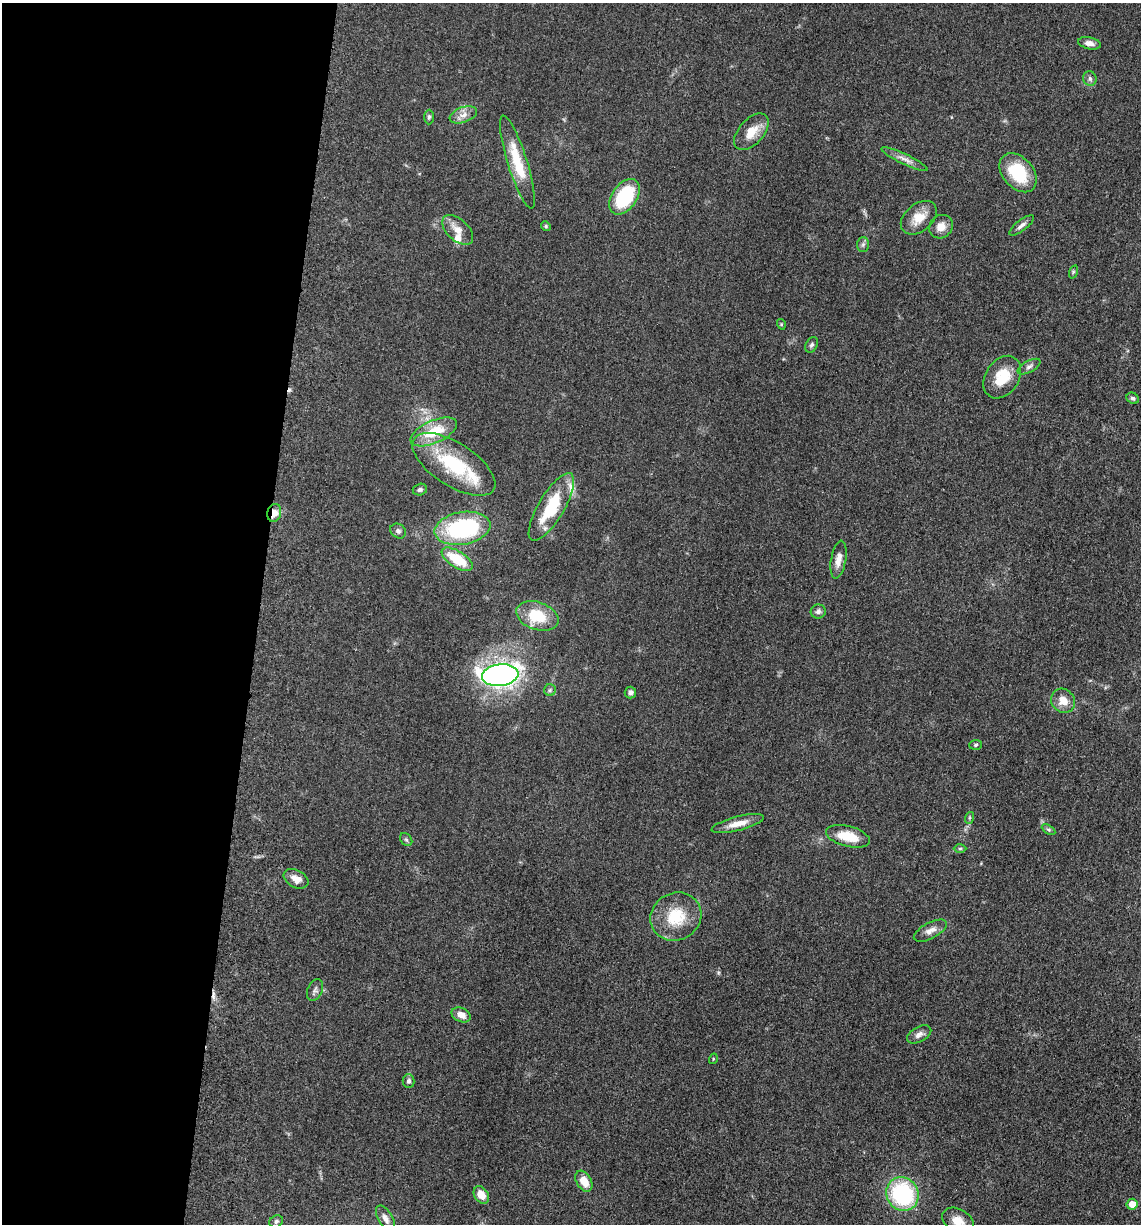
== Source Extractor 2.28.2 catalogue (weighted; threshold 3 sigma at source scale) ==
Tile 5 of 4 x 4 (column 1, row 2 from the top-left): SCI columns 247-1385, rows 2465-3686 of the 4980 x 4922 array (HDU 1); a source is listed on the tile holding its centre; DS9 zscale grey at full resolution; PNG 1143 x 1226 px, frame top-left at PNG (2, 3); each listed source drawn as its Kron ellipse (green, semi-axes under 4 px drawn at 4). Shown black and unused: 23% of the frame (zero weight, under 3 of 5 exposures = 4% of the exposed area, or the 3 px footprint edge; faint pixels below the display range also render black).
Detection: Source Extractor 2.28.2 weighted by HDU 2 'WHT'; one run over the whole footprint, this tile lists its part. Background 0.0564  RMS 0.0058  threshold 0.0261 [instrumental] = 3 sigma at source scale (4.5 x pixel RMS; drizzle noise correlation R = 1.50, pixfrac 1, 0.05/0.05 arcsec/px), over >= 5 px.
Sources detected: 63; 2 cosmic-ray / hot-pixel residue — neither listed nor drawn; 3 inside a brighter listed object's ellipse — not listed separately; the other 58 listed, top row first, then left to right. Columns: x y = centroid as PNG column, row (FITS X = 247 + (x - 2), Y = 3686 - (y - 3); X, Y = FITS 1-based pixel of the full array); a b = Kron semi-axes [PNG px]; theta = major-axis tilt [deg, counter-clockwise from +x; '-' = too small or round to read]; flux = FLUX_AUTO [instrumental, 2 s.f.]
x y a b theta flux
1089 43 11 6 -12 3.1
1090 79 7 6 - 1.7
463 115 14 7 19 4
429 117 7 5 88 1.1
751 132 22 12 49 9.6
905 159 25 5 -25 4
517 162 48 10 -72 21
1018 173 22 15 -49 27
624 197 20 12 56 36
919 218 20 13 40 10
1022 225 15 5 38 2.3
546 226 5 4 - 0.76
941 227 12 11 - 5.3
458 230 18 10 -42 6.5
863 244 7 6 - 1.5
1073 272 7 4 72 0.83
781 324 5 3 - 0.57
811 345 8 5 61 1.3
1029 367 12 5 29 2.1
1002 377 23 16 56 16
1133 398 6 5 - 1.2
434 432 25 11 24 18
454 464 47 21 -33 41
420 490 7 6 - 1.5
551 507 38 13 59 30
274 513 9 7 75 5.7
462 528 28 16 10 64
398 531 8 7 - 1.6
457 559 17 8 -32 19
838 559 19 7 80 5.4
818 611 7 7 - 1.7
537 616 22 14 -19 18
500 675 18 11 7 240
550 690 6 5 - 1.1
630 692 6 5 - 1.8
1063 701 13 11 -46 7.1
976 745 6 5 - 0.95
969 818 6 4 71 0.84
738 823 27 7 14 6.7
1049 830 7 4 -31 0.99
848 836 22 10 -15 13
406 840 7 5 -52 1.1
960 848 6 4 0 0.96
296 879 13 8 -27 4.7
676 917 26 23 30 22
930 931 18 8 28 4.2
315 990 11 7 66 1.9
461 1015 10 7 -25 5
919 1034 13 7 29 3
713 1059 5 3 - 0.55
408 1081 7 6 - 1.6
584 1181 11 7 -58 8.3
902 1194 17 15 -58 62
481 1195 9 7 -55 6.4
1132 1204 5 5 - 6
386 1218 14 7 -60 3.4
276 1221 7 6 - 1.4
958 1221 17 11 -32 7.4
Overlapping masked pixels (flux is a lower limit): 1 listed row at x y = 274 513
Isophote crosses this tile's border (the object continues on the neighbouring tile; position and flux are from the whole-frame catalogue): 1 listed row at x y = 958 1221